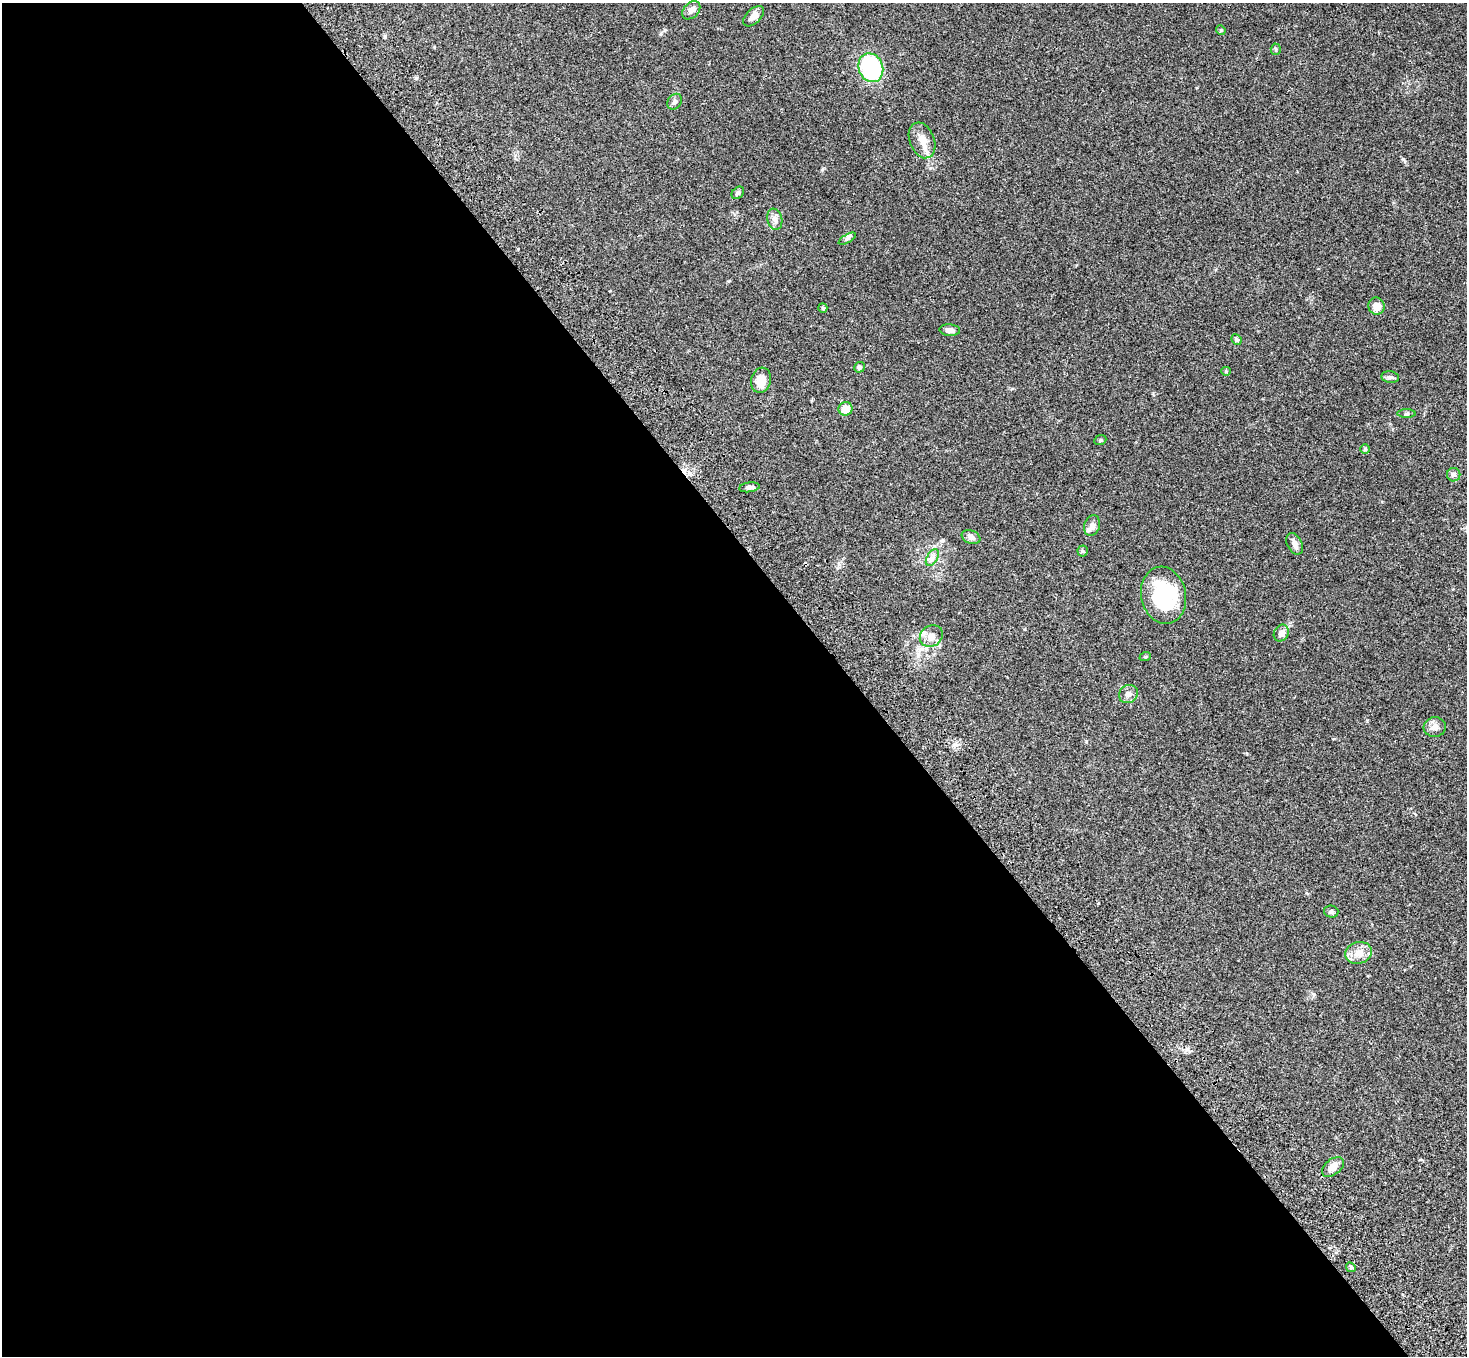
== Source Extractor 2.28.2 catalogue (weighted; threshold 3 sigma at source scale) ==
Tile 9 of 4 x 4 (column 1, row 3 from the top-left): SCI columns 108-1572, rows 1731-3084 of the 6070 x 6030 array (HDU 1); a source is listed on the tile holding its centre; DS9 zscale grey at full resolution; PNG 1469 x 1358 px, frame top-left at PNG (2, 3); each listed source drawn as its Kron ellipse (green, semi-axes under 4 px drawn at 4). Shown black and unused: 58% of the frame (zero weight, under 3 of 4 exposures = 6% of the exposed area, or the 3 px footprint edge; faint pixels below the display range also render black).
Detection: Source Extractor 2.28.2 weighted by HDU 2 'WHT'; one run over the whole footprint, this tile lists its part. Background 0.0472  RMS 0.0052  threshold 0.0234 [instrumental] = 3 sigma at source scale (4.5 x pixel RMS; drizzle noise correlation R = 1.50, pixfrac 1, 0.05/0.05 arcsec/px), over >= 5 px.
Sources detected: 41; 2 inside a brighter listed object's ellipse — not listed separately; the other 39 listed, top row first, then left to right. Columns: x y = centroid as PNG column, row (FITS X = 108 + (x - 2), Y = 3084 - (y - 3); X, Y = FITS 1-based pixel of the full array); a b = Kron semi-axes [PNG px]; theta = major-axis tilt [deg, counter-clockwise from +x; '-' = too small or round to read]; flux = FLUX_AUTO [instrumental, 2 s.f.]
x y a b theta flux
691 10 10 7 45 2.3
753 16 12 7 43 3.6
1221 30 5 4 - 0.62
1276 49 5 5 - 0.65
871 68 15 12 -67 52
675 102 8 6 53 1.3
922 140 18 12 -68 5.4
738 193 7 5 44 0.97
775 219 11 7 -79 2.4
847 239 10 4 30 1.1
1377 306 8 8 - 4.5
823 308 5 4 - 0.54
950 330 10 6 -4 2
1236 340 5 5 - 0.89
859 367 5 5 - 1.2
1226 371 5 4 - 0.48
1390 377 9 5 -8 1.2
761 380 13 10 75 5.7
845 409 7 6 - 5.4
1406 414 9 4 0 0.83
1100 440 6 5 - 0.73
1365 449 5 5 - 0.57
1454 475 7 6 - 1.7
749 487 10 5 7 1.8
1092 526 10 8 71 3.1
971 537 10 6 -22 2.2
1295 544 11 7 -63 2.4
1083 551 5 5 - 0.69
932 558 9 5 59 1.8
1164 595 29 22 -78 35
1281 633 9 7 58 2.9
931 636 12 10 36 3.7
1145 657 6 3 18 0.5
1128 694 10 8 40 2.4
1435 727 11 10 - 3.2
1331 912 7 6 - 1.2
1359 953 13 10 16 4.8
1333 1167 13 7 38 4.2
1351 1267 5 4 - 0.71